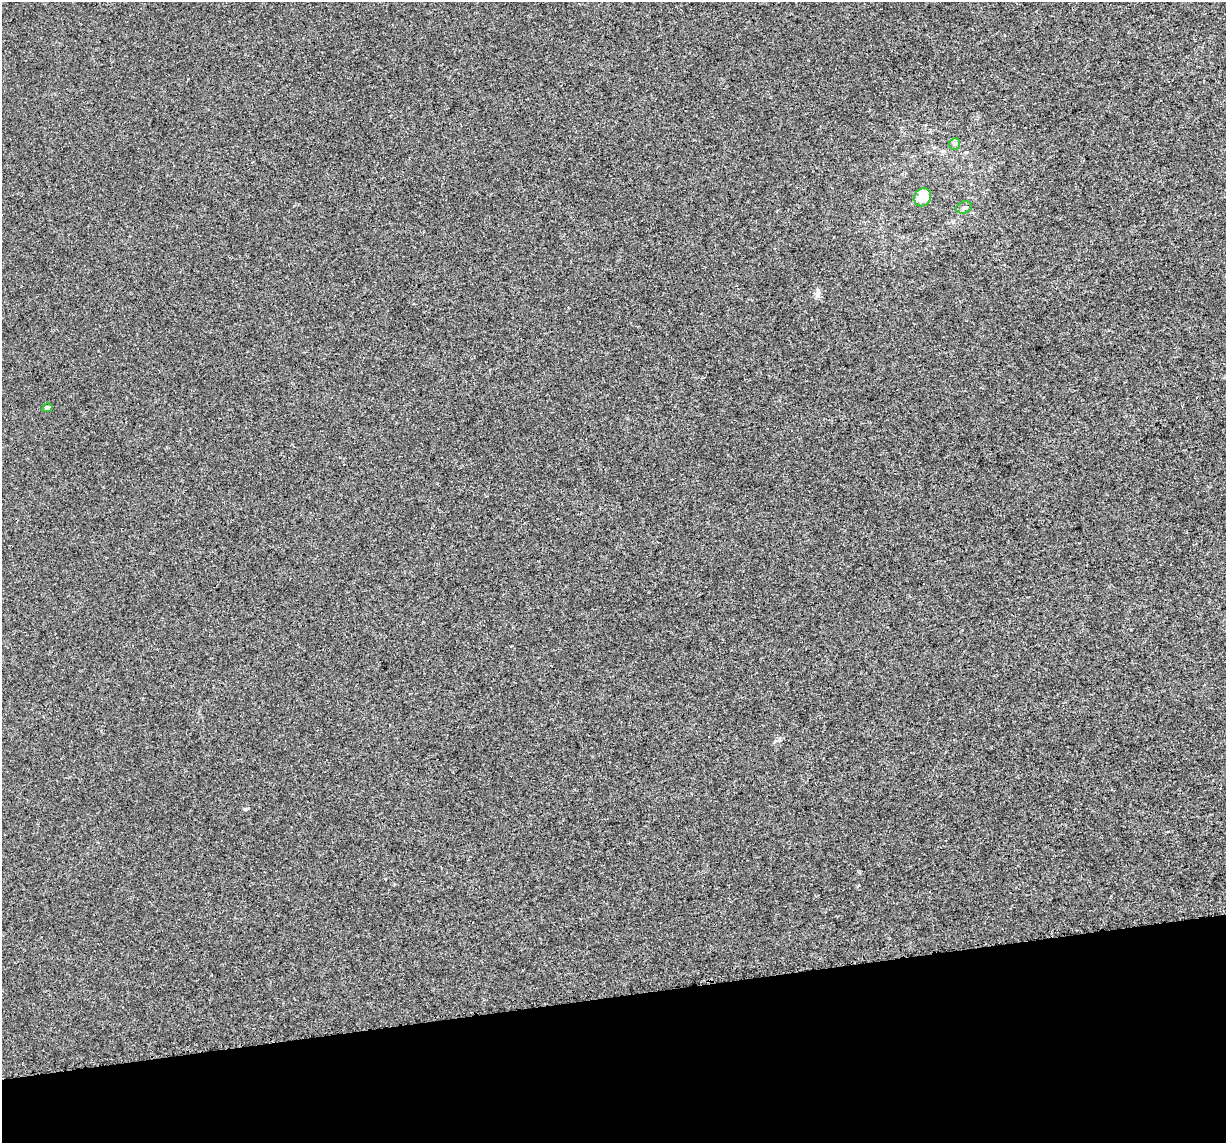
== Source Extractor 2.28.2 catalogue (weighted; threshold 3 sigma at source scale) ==
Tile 14 of 4 x 4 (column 2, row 4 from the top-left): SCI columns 1246-2469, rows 58-1198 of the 4968 x 4720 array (HDU 1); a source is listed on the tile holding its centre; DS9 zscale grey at full resolution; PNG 1228 x 1145 px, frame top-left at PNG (2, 2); each listed source drawn as its Kron ellipse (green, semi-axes under 4 px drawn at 4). Shown black and unused: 13% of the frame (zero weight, under 3 of 5 exposures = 3% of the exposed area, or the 3 px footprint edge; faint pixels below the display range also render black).
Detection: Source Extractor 2.28.2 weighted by HDU 2 'WHT'; one run over the whole footprint, this tile lists its part. Background 1.32e-04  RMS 0.0015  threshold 0.00678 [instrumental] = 3 sigma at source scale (4.5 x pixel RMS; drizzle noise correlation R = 1.50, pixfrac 1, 0.0396/0.0396 arcsec/px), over >= 5 px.
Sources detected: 4; all 4 listed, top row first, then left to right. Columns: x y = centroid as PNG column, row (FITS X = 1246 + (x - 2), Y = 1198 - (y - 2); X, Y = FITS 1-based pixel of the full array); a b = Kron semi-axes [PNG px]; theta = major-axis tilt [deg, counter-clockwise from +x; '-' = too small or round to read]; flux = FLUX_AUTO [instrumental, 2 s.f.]
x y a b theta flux
955 144 6 5 - 0.29
923 197 9 8 - 2.5
964 208 8 6 15 0.38
47 408 5 4 - 0.47